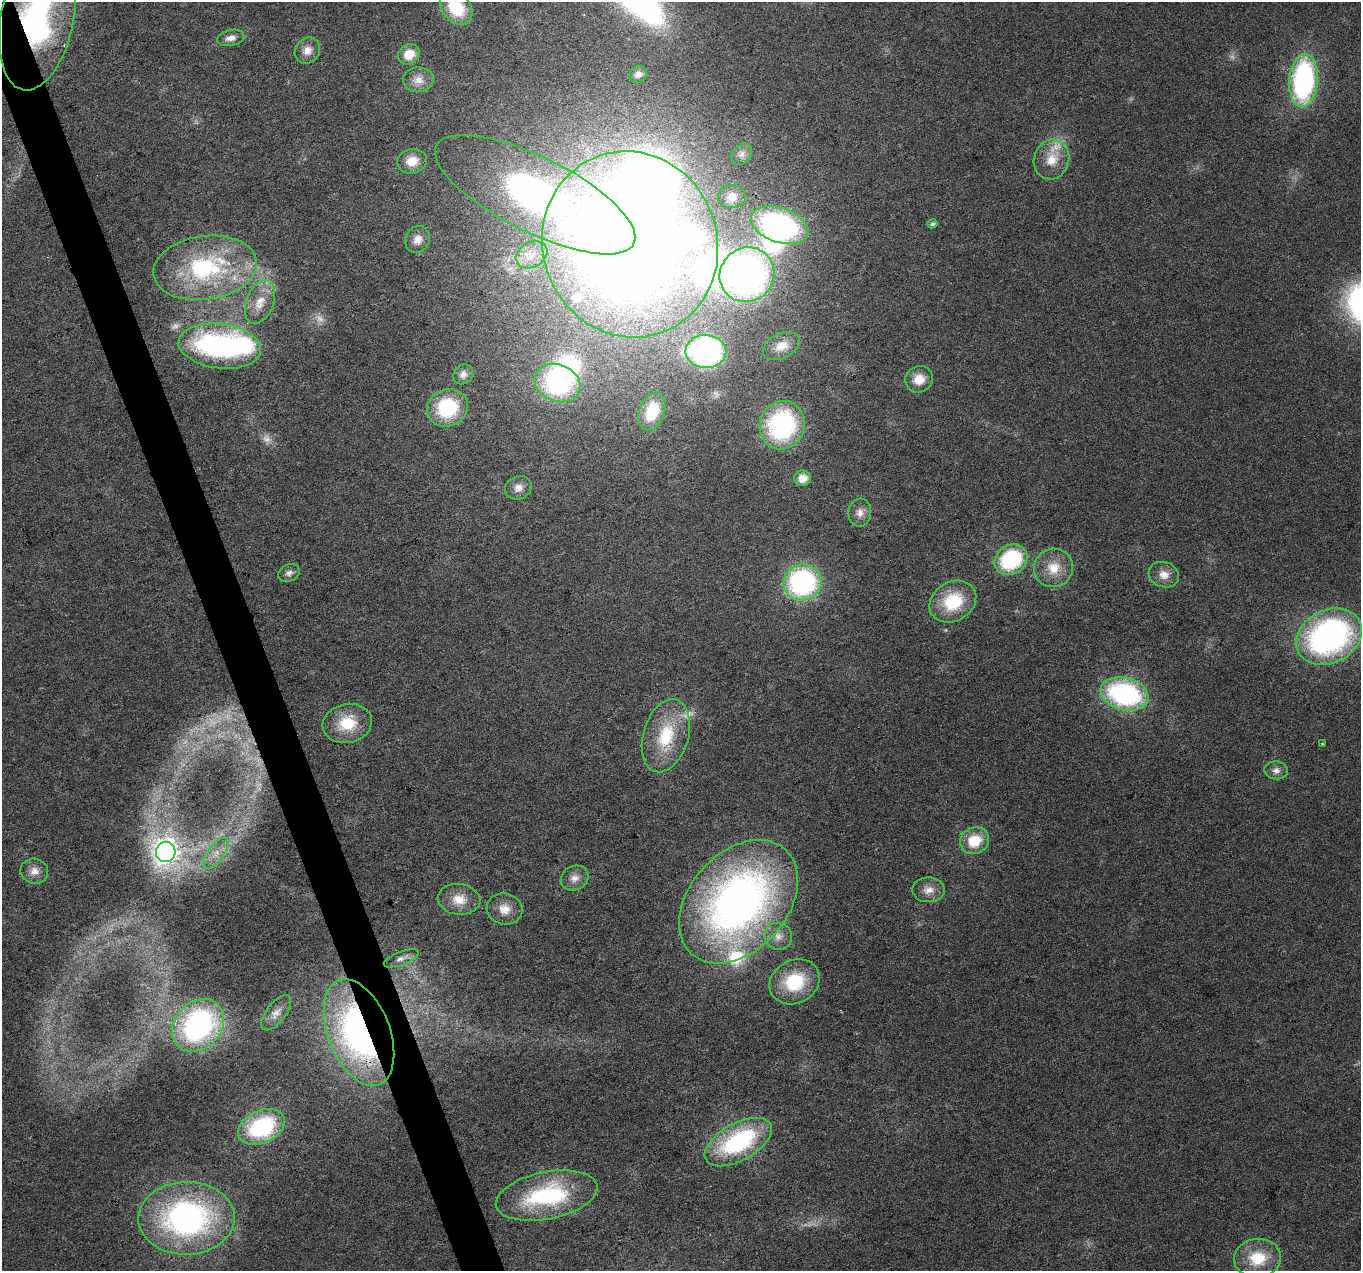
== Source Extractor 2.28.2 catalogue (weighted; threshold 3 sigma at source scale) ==
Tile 11 of 4 x 4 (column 3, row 3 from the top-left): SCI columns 2720-4078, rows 1393-2661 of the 5437 x 5268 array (HDU 1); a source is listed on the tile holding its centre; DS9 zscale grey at full resolution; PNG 1363 x 1273 px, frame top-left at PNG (2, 2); each listed source drawn as its Kron ellipse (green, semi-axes under 4 px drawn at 4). Shown black and unused: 3% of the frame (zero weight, under 3 of 6 exposures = <1% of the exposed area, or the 3 px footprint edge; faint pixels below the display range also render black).
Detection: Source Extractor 2.28.2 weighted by HDU 2 'WHT'; one run over the whole footprint, this tile lists its part. Background 0.0284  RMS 0.0027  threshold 0.0112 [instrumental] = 3 sigma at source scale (4.09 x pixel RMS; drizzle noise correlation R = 1.36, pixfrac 0.8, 0.0396/0.0396 arcsec/px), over >= 5 px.
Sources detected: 82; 7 too faint to see at this stretch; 7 inside a brighter object's white glare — neither listed nor drawn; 3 inside a brighter listed object's ellipse — not listed separately; the other 65 listed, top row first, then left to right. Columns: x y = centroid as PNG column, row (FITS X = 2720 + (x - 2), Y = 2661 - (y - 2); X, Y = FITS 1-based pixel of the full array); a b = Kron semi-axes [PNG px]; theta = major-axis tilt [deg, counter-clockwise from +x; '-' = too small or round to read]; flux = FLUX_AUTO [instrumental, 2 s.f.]
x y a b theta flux
456 8 19 14 -49 12
37 18 73 36 79 71
231 38 14 8 12 1.7
307 50 14 12 49 2.5
409 54 11 9 32 4.5
638 74 9 8 - 1.4
418 80 15 12 3 2.7
1303 81 26 14 86 57
742 154 12 9 50 1.4
1052 160 20 17 72 5.7
412 161 15 12 15 4.2
535 195 110 37 -26 110
732 197 14 11 1 2.5
932 224 5 4 - 0.61
780 225 30 17 -19 47
417 240 13 12 - 2.4
630 244 94 87 -71 440
531 255 16 12 29 3.5
205 268 52 32 8 35
747 275 28 26 45 100
260 302 23 13 69 4.9
220 346 42 22 -7 55
781 346 19 12 25 3.5
706 351 20 16 -1 62
463 374 11 9 46 1.4
919 379 14 13 - 4
557 383 24 18 -21 30
447 408 21 18 24 17
652 411 19 12 70 9.9
782 425 24 22 66 43
803 478 8 7 - 3.3
518 488 13 11 21 2.1
860 513 14 11 83 2.1
1011 560 17 14 32 23
1053 568 20 19 - 6.2
289 573 11 8 26 1.2
1164 575 15 12 -19 2.9
803 582 19 18 - 47
953 602 25 19 31 13
1329 637 34 26 27 78
1125 694 24 16 -15 47
347 723 25 19 11 9.2
666 736 37 22 73 14
1322 744 3 3 - 0.35
1276 770 12 9 -6 1.5
974 841 15 13 24 7.6
166 852 10 10 - 180
216 853 18 8 55 3.1
34 871 14 12 -17 2.5
575 878 14 12 25 2.4
929 890 16 12 -2 2.7
459 899 21 15 -6 5
738 902 70 49 48 140
504 909 18 15 -14 3.9
778 936 14 13 - 2.5
401 958 18 6 21 1.6
795 982 26 21 29 15
276 1013 21 9 52 2.4
198 1025 29 23 47 57
359 1032 56 31 -69 88
261 1127 24 16 24 25
738 1142 37 18 29 32
547 1196 51 23 11 30
187 1218 48 36 1 71
1257 1258 23 19 6 9.6
Overlapping masked pixels (flux is a lower limit): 2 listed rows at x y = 37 18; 359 1032
Isophote crosses this tile's border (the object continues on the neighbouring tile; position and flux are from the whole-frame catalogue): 2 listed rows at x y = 456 8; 37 18